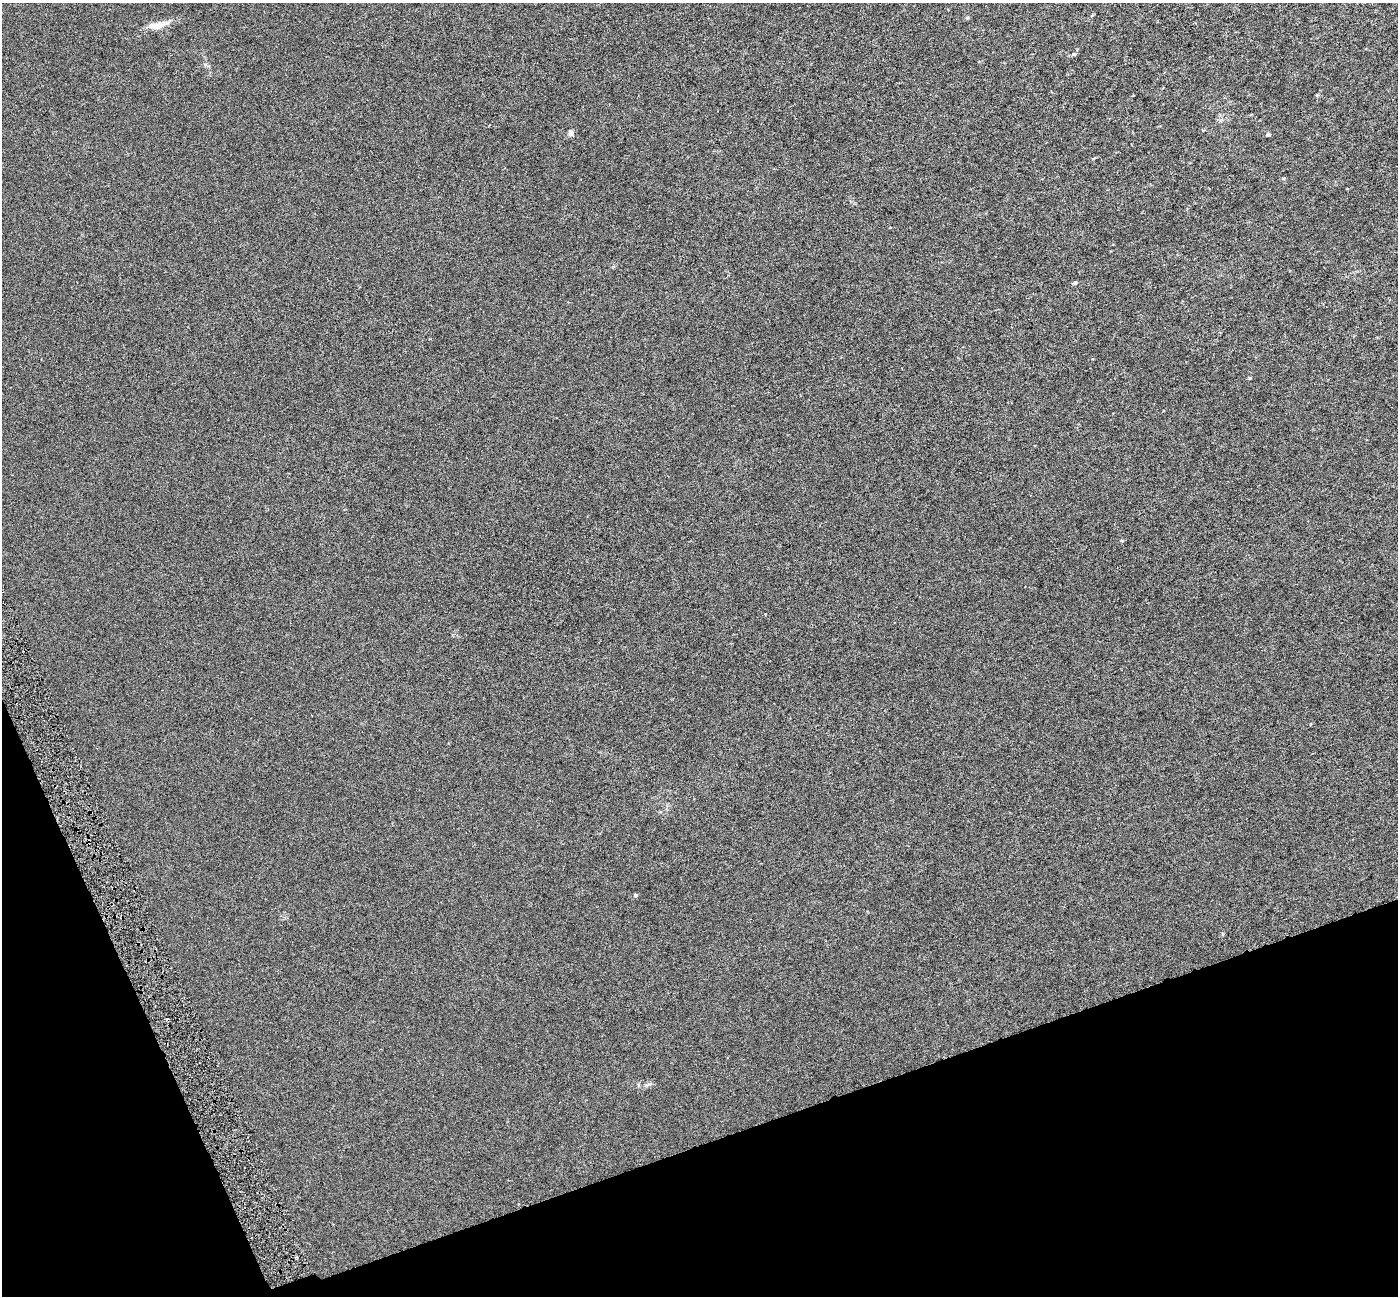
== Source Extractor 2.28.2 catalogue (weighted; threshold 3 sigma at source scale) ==
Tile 14 of 4 x 4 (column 2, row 4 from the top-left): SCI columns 1400-2795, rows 144-1437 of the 5589 x 5407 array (HDU 1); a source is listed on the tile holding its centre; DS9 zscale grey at full resolution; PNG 1400 x 1298 px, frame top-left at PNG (2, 3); no overlay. Shown black and unused: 17% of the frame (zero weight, under 3 of 6 exposures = <1% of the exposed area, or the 3 px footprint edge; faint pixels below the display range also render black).
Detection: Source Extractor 2.28.2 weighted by HDU 2 'WHT'; one run over the whole footprint, this tile lists its part. Background 6.72e-04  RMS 0.0026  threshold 0.0105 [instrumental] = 3 sigma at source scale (4.09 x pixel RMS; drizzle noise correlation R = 1.36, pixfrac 0.8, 0.0396/0.0396 arcsec/px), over >= 5 px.
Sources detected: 10; all 10 listed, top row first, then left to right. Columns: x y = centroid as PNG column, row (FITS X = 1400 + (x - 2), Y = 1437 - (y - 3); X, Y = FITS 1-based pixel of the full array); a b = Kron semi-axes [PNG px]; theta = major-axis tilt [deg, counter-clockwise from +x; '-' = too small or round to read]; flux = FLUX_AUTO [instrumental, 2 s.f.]
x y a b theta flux
967 18 5 4 - 0.28
157 25 24 9 12 2.7
1074 54 6 4 -1 0.38
1317 95 4 4 - 0.21
571 133 7 6 - 0.73
1268 134 5 4 - 0.39
1075 283 5 4 - 0.39
1249 378 5 3 - 0.21
635 895 5 4 - 0.34
296 1257 3 3 - 0.27
Unlisted compact peaks at least as high as the median listed source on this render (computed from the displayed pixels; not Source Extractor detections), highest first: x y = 649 1084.